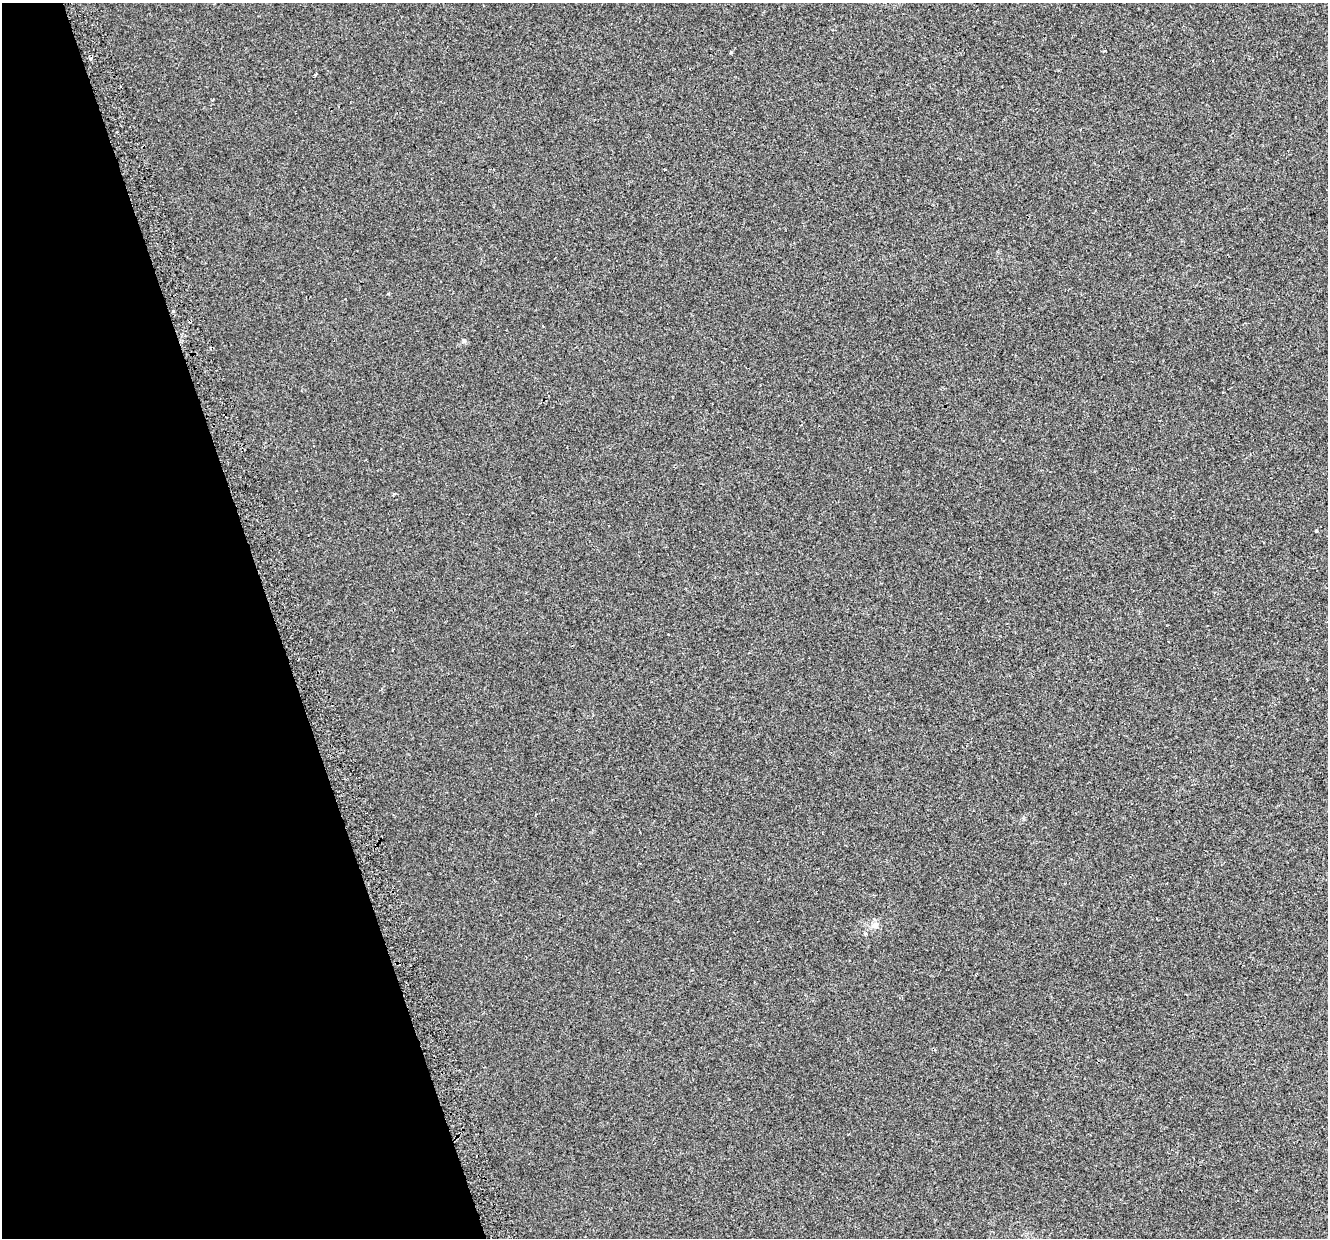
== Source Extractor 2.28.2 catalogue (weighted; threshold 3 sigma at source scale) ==
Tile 5 of 4 x 4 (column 1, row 2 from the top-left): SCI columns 45-1370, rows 2623-3858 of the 5395 x 5196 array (HDU 1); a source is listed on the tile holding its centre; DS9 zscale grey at full resolution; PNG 1330 x 1240 px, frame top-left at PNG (2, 3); no overlay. Shown black and unused: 21% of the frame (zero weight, under 2 of 3 exposures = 3% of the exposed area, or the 3 px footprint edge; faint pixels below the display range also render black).
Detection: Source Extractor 2.28.2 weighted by HDU 2 'WHT'; one run over the whole footprint, this tile lists its part. Background 0.00414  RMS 0.0062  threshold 0.028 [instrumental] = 3 sigma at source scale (4.5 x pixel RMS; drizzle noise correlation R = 1.50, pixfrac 1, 0.0396/0.0396 arcsec/px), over >= 5 px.
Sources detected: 7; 2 cosmic-ray / hot-pixel residue — not listed; the other 5 listed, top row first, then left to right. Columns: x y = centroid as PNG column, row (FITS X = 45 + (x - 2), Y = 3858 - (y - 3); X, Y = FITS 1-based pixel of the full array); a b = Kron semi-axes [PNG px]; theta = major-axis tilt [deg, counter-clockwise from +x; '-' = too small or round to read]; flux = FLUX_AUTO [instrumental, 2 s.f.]
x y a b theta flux
731 52 5 3 - 0.52
173 311 3 3 - 2
464 341 7 5 75 1.2
1317 531 5 3 - 0.62
875 925 13 6 34 2.9